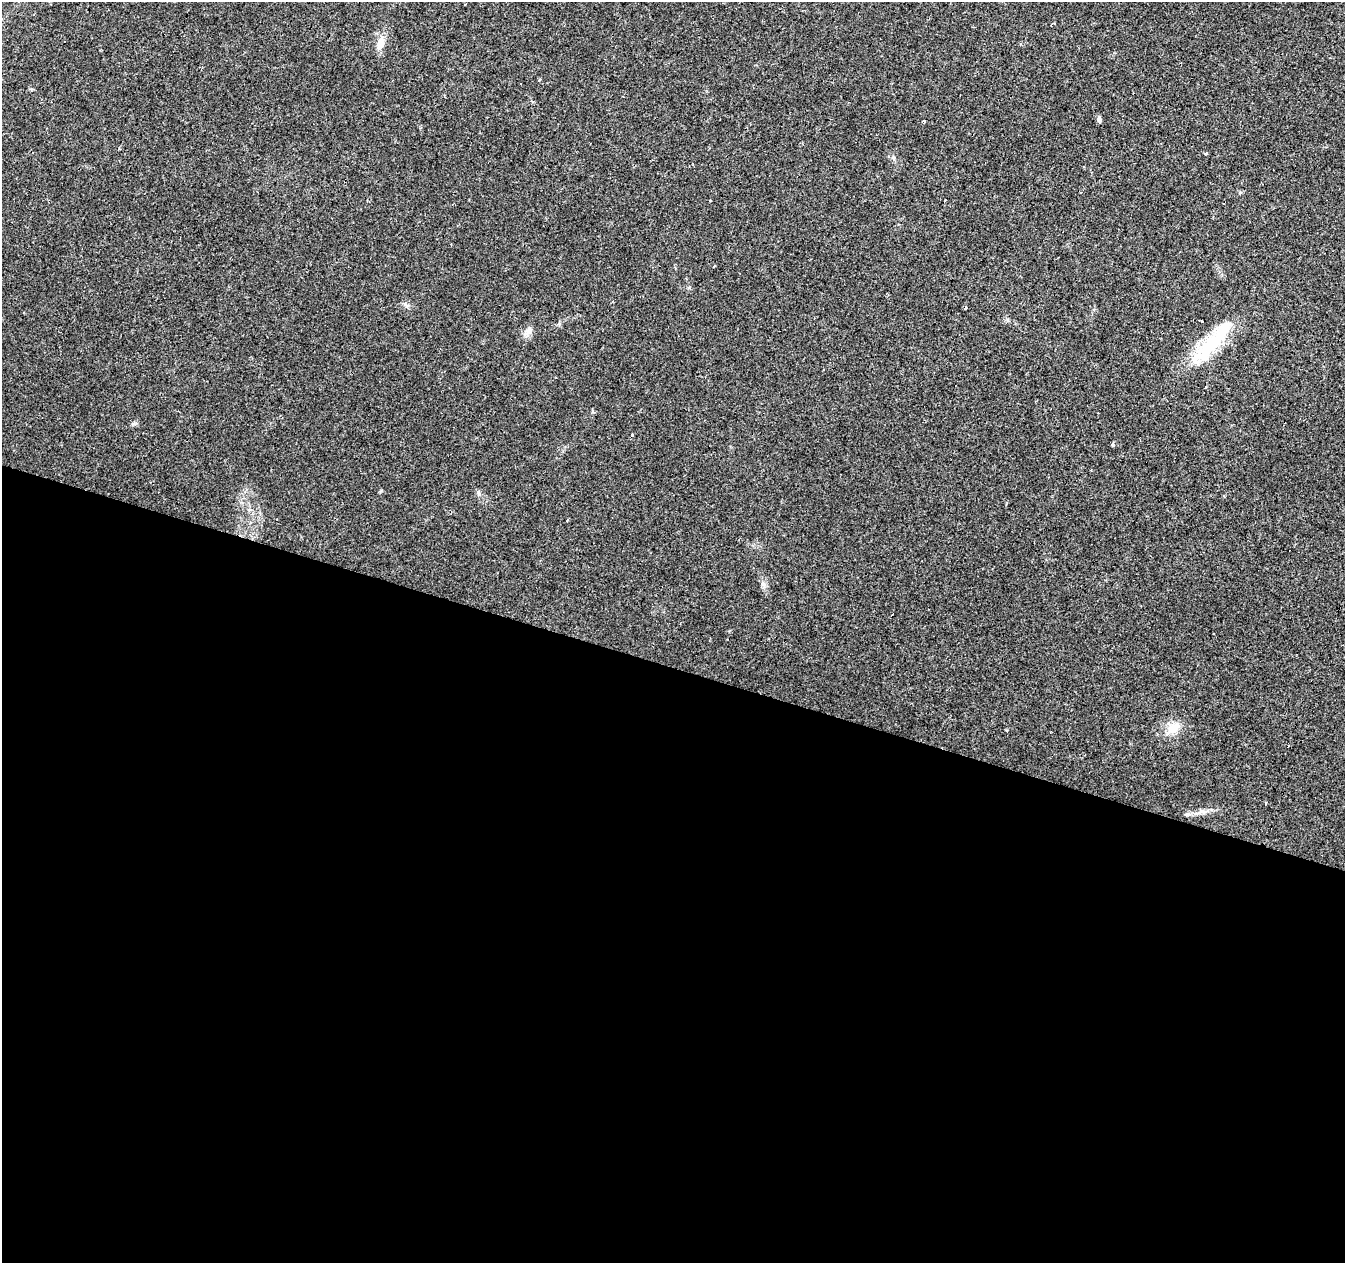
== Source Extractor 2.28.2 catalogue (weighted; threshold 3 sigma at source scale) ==
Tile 14 of 4 x 4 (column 2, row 4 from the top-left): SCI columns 1344-2686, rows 213-1473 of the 5378 x 5534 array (HDU 1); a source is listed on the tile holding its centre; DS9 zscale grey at full resolution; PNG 1347 x 1265 px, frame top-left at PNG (2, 2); no overlay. Shown black and unused: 47% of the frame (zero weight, under 3 of 4 exposures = <1% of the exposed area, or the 3 px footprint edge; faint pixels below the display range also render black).
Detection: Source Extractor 2.28.2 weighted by HDU 2 'WHT'; one run over the whole footprint, this tile lists its part. Background 0.0259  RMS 0.0032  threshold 0.0142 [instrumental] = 3 sigma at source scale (4.5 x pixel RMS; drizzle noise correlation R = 1.50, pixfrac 1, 0.0396/0.0396 arcsec/px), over >= 5 px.
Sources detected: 27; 11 cosmic-ray / hot-pixel residue — not listed; the other 16 listed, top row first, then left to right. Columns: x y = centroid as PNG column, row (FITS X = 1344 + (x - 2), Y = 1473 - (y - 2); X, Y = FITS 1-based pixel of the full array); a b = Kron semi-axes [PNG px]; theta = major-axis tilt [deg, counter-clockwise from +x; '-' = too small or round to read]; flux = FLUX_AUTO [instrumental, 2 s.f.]
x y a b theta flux
381 43 16 9 76 3.2
1099 120 10 5 -84 0.7
924 121 4 3 - 0.64
1206 153 3 3 - 2
893 158 5 4 - 0.9
944 200 3 3 - 0.52
714 267 3 3 - 0.87
965 308 4 3 - 0.94
1201 321 3 3 - 3.7
528 331 12 6 24 1.4
1210 345 68 17 45 20
1113 445 5 4 - 0.4
479 493 8 4 -81 0.6
1173 728 20 13 30 4.3
1266 802 3 3 - 2.4
1187 814 10 4 4 0.76
Unlisted compact peaks at least as high as the median listed source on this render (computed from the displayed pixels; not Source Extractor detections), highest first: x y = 133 424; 763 584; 405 304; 1006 730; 689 288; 32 89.